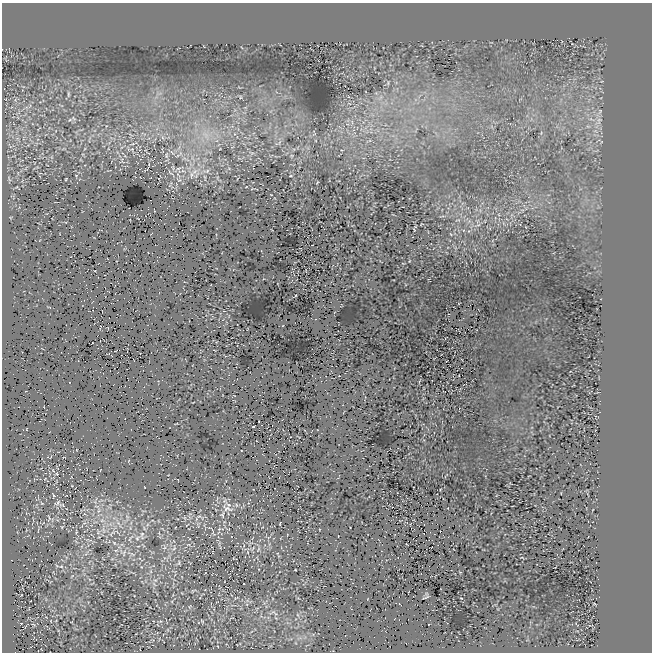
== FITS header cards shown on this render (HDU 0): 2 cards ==
NAXIS1  =                  650
NAXIS2  =                  650

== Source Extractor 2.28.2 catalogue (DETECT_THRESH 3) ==
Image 650 x 650 px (HDU 0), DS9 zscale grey, 1 PNG px = 1 image px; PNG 654 x 654 px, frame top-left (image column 1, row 650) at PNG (2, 3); no overlay
Background 258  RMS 14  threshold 42.5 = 3 sigma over >= 5 px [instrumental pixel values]
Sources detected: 91; all 91 listed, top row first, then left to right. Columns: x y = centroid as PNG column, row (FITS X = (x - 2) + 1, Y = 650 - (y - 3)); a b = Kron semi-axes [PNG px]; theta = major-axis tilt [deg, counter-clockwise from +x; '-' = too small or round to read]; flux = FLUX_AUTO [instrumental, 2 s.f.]
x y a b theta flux
388 83 7 5 72 2200
376 93 5 5 - 1800
68 94 10 4 -90 1900
240 97 6 5 - 1500
380 97 11 6 52 5300
349 103 6 3 -20 1300
70 120 8 5 22 2300
599 121 14 8 57 7400
541 133 6 5 - 1600
144 134 10 4 -32 2400
206 135 19 10 -54 16000
163 137 9 4 -81 2500
279 142 9 3 69 1400
132 149 7 6 - 3100
172 152 11 4 -48 2900
252 153 9 5 -22 2300
166 155 11 6 85 3800
122 161 11 9 -58 4900
178 169 16 5 38 6400
195 171 16 8 33 11000
206 171 14 7 3 6200
76 175 5 3 - 660
9 178 10 3 -67 1500
205 178 11 3 -80 2300
66 179 3 2 - 770
179 180 7 6 - 3200
478 225 7 4 18 1600
253 426 3 2 - 550
53 470 5 3 - 1300
57 474 6 4 -12 1200
72 486 3 2 - 520
42 503 6 4 -31 1100
57 503 11 6 28 3600
236 505 6 4 -87 1600
227 509 20 10 -26 11000
99 510 10 5 76 4600
222 515 11 7 86 4300
199 516 18 5 -22 5000
127 517 10 6 -86 4100
49 518 13 5 -88 3200
185 518 6 4 -71 1300
84 523 7 4 17 2000
119 524 19 4 -55 6100
280 524 3 2 - 650
62 527 5 5 - 1000
103 529 17 7 -85 9100
219 529 5 4 - 1400
76 532 6 3 74 1000
98 532 9 6 -83 2900
112 533 15 5 41 5800
213 533 16 5 -69 4400
142 535 15 8 -88 7100
99 537 4 4 - 720
130 538 13 5 60 4600
137 538 8 7 - 3500
89 540 11 3 -9 2300
114 543 7 5 -46 2200
188 545 8 4 -8 2200
164 547 9 6 84 3000
174 548 12 7 71 5500
253 548 10 5 46 3400
258 549 11 4 66 2800
131 554 19 6 -23 7800
278 554 9 3 -67 1100
179 563 9 7 44 3200
61 566 6 5 - 2100
295 570 2 2 - 600
151 571 6 4 73 1900
72 576 6 3 37 980
182 577 6 3 -71 800
155 580 7 7 - 3900
173 585 12 2 90 1700
193 591 10 4 18 2200
21 595 3 2 - 530
426 596 6 4 56 1600
236 598 11 4 20 2600
594 604 3 2 - 640
190 607 8 5 70 2100
273 613 19 9 -10 9500
298 615 5 3 - 1200
232 618 8 3 21 1100
51 621 5 3 - 610
160 621 9 4 7 2500
202 621 7 4 -67 1500
21 623 3 2 - 470
33 624 5 2 - 890
158 625 6 3 -69 980
168 630 6 6 - 2100
153 640 7 6 - 2500
226 644 5 4 - 1100
217 646 4 3 - 760